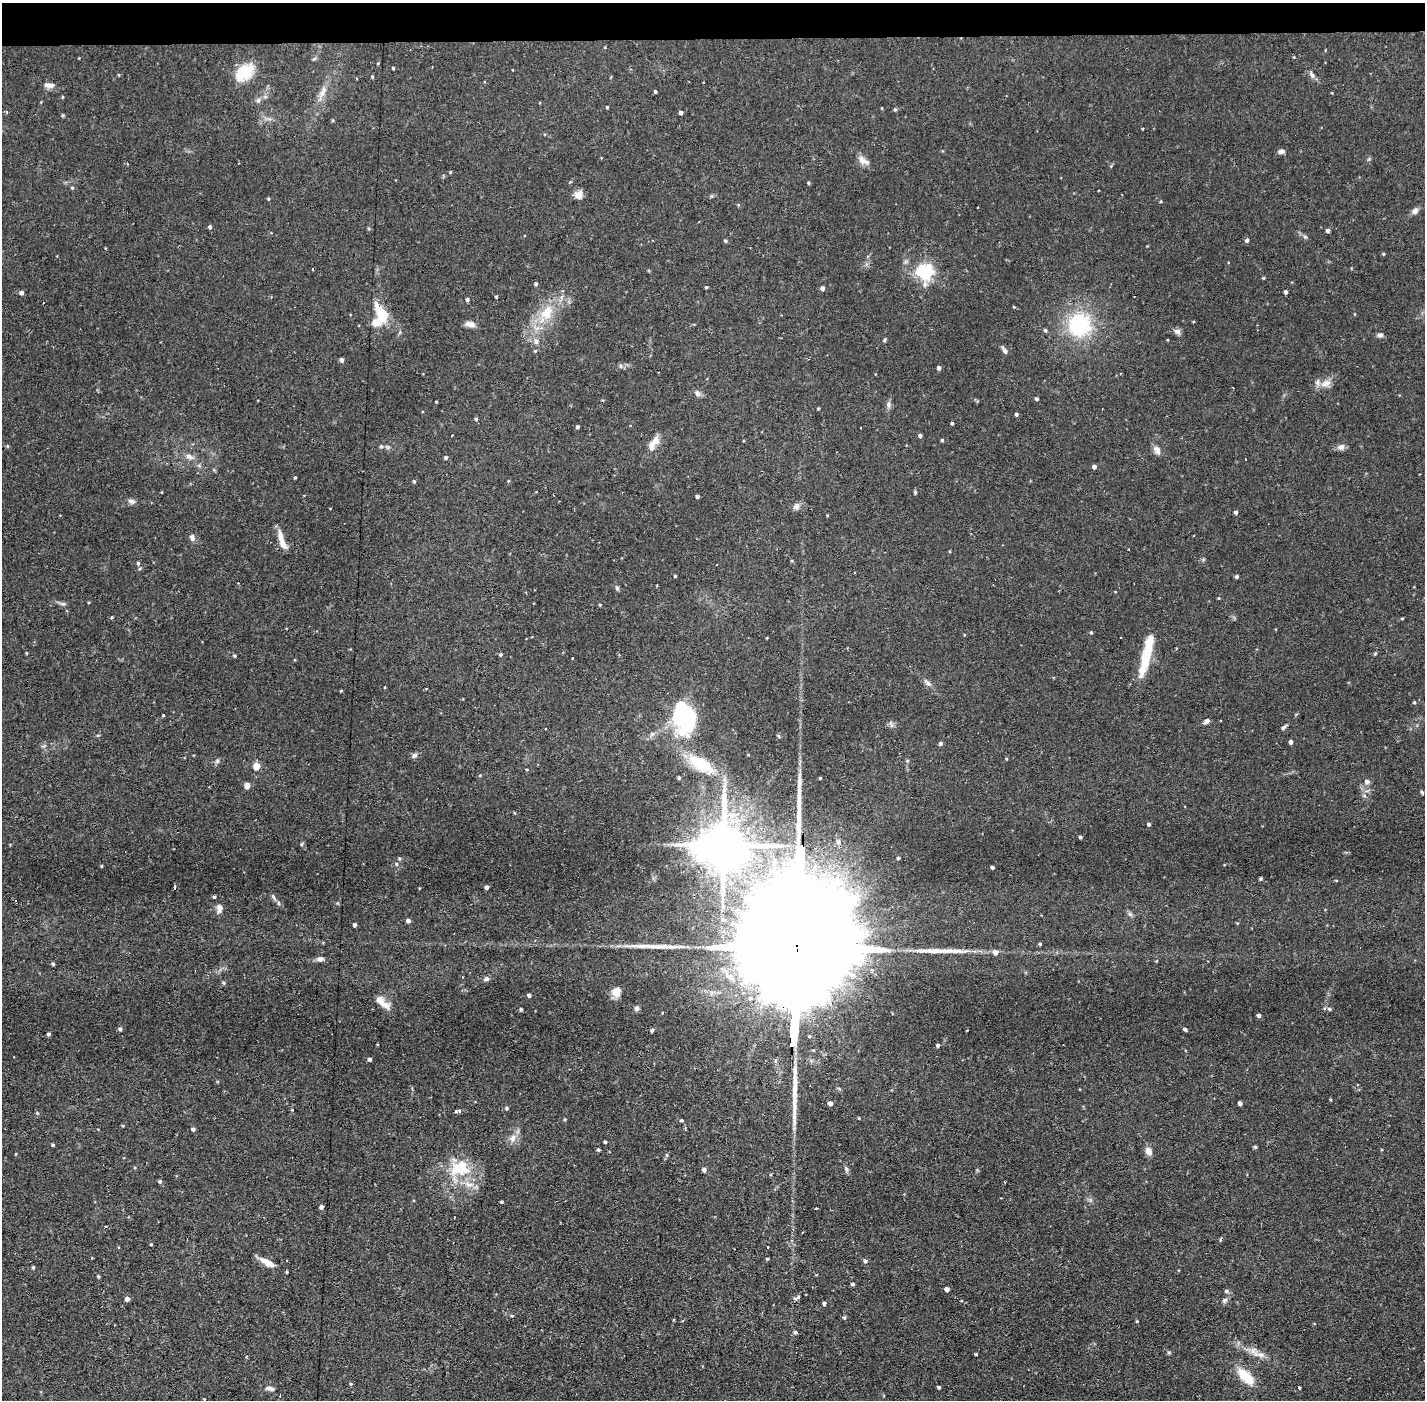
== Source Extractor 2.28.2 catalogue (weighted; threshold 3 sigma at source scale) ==
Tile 2 of 3 x 3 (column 2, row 1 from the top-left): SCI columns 1424-2846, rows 2848-4245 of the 4269 x 4299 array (HDU 1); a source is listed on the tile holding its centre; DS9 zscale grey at full resolution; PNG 1427 x 1402 px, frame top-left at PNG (2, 3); no overlay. Shown black and unused: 3% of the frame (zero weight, under 2 of 3 exposures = <1% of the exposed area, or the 3 px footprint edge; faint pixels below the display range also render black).
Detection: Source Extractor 2.28.2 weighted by HDU 2 'WHT'; one run over the whole footprint, this tile lists its part. Background 0.0754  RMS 0.0063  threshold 0.0282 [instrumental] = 3 sigma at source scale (4.5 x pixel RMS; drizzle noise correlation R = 1.50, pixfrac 1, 0.05/0.05 arcsec/px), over >= 5 px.
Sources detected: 220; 2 inside a brighter object's white glare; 9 cosmic-ray / hot-pixel residue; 2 long thin detections or spike segments (spike, bleed or trail) — not listed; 7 inside a brighter listed object's ellipse — not listed separately; the other 200 listed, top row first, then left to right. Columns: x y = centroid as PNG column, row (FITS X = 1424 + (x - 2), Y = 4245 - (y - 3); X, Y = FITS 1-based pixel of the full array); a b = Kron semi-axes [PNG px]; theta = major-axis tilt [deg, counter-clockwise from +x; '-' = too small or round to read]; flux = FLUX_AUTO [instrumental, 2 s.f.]
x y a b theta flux
393 68 3 3 - 0.65
513 70 3 2 - 0.46
245 72 21 13 41 19
1312 75 10 6 -66 2
49 85 13 6 -9 3.4
655 91 3 3 - 2.6
322 92 20 6 64 5.3
258 100 7 5 68 1.6
607 107 3 3 - 0.62
895 109 5 4 - 0.82
681 113 4 3 - 1.6
1281 151 7 5 3 2.2
863 160 18 8 -32 4.1
450 172 5 3 - 0.5
808 183 5 3 - 0.68
72 188 4 4 - 0.75
578 195 10 9 - 4.5
268 199 4 3 - 0.67
738 205 5 3 - 0.59
1415 211 8 6 33 2.9
210 227 4 4 - 1.4
1328 231 4 3 - 2
1305 237 6 4 -19 0.97
1247 240 4 4 - 1.7
725 241 5 4 - 0.74
1383 254 4 4 - 0.63
925 272 6 6 - 200
1264 278 5 3 - 0.52
536 284 4 4 - 1.1
706 287 3 3 - 0.68
822 288 4 4 - 2.2
1286 292 4 3 - 1.7
21 293 4 4 - 2.2
496 297 4 3 - 0.78
467 299 4 4 - 1.5
1014 307 4 3 - 0.54
547 313 23 15 63 17
381 314 24 11 -64 17
470 324 12 6 -11 3.5
1079 325 24 23 - 50
1045 330 5 4 - 1
1177 331 10 7 -25 2.2
1380 335 7 6 - 1.6
884 340 6 4 87 0.74
536 341 8 6 -89 2.1
1004 350 11 5 -58 1.7
535 351 5 4 - 0.7
342 360 4 4 - 2
939 368 4 4 - 1.9
1326 383 15 9 26 5.1
697 393 9 6 -58 2
1036 399 4 3 - 1.2
888 405 9 6 -82 1.9
818 408 3 2 - 0.66
1016 414 4 4 - 1.1
476 419 4 4 - 0.85
952 423 3 3 - 0.96
577 427 3 3 - 1.3
920 436 4 4 - 1.7
942 440 4 4 - 0.77
654 441 17 8 46 5.9
7 446 5 3 - 0.56
381 446 6 4 0 0.93
1341 447 9 7 12 2.7
1157 450 10 7 -64 3.6
189 457 12 7 -26 3.1
446 457 4 4 - 1.4
1245 459 2 2 - 0.44
1094 467 4 4 - 1.9
295 478 3 2 - 0.72
414 481 5 4 - 0.77
915 492 5 4 - 0.79
697 497 3 3 - 1.5
131 501 10 6 -13 2.2
796 507 10 8 15 2.6
1236 512 4 4 - 1.6
192 537 9 7 -77 2.1
281 537 20 7 -75 6.2
138 563 5 4 - 1.1
675 576 3 3 - 0.68
1237 577 4 3 - 1.2
617 588 6 5 - 1.1
1219 598 4 4 - 0.53
63 604 7 4 -1 1.2
600 605 4 3 - 0.61
112 617 4 3 - 0.61
1402 618 3 3 - 0.58
1091 632 4 4 - 0.75
767 638 4 3 - 0.42
26 653 4 3 - 0.55
1147 654 42 8 77 26
1375 654 6 3 20 0.67
501 655 4 4 - 1.1
235 656 4 4 - 0.86
927 683 12 5 -48 2.1
385 687 3 2 - 0.45
341 691 5 3 - 0.57
1414 702 4 3 - 0.79
163 715 3 3 - 0.57
685 717 28 22 -83 72
1207 721 7 5 34 2.2
891 725 10 4 -67 1.3
1283 727 7 4 46 1.3
1291 742 4 3 - 2
941 743 4 4 - 1.4
414 755 8 6 32 1.9
217 761 6 4 46 1.1
907 761 5 4 - 0.8
701 764 38 16 -33 28
257 766 5 5 - 11
679 778 4 3 - 0.92
1367 782 8 7 - 1.9
247 785 5 4 - 6.8
1422 792 5 4 - 1.1
1364 796 6 4 -1 0.98
1149 824 4 3 - 1.3
1080 837 3 3 - 1.1
302 844 5 3 - 0.7
724 845 15 11 -88 3100
898 858 3 3 - 0.87
396 864 5 4 - 0.99
101 866 4 3 - 0.63
992 867 3 3 - 1.1
1260 879 4 3 - 0.96
1336 880 4 2 - 0.45
487 887 4 4 - 1.9
174 888 4 3 - 3.3
214 896 3 3 - 4.1
279 903 6 4 -88 0.87
219 908 11 7 -90 3.2
1130 914 7 5 -43 1.3
408 921 5 4 - 1.8
354 925 4 3 - 1.3
797 943 146 21 87 66000
1040 944 4 4 - 0.74
995 952 6 5 - 3.1
320 959 8 6 6 2.6
53 964 4 4 - 1
486 979 8 5 27 1.7
616 992 10 9 - 5.9
529 995 4 4 - 1.6
750 998 7 5 15 1.8
384 1005 15 8 -21 5
637 1008 7 6 - 1.5
521 1009 4 3 - 1
1329 1009 5 4 - 1.2
1259 1015 4 3 - 2
120 1029 4 4 - 1.2
1185 1029 4 3 - 1.2
652 1030 5 4 - 0.97
48 1034 4 3 - 1.5
938 1045 4 4 - 1.2
370 1059 4 4 - 1.7
776 1061 4 4 - 1.9
830 1103 4 4 - 2.4
1240 1103 4 4 - 2.2
506 1108 5 4 - 1
455 1111 3 3 - 1.7
459 1111 4 3 - 1
681 1120 5 3 - 0.84
193 1129 4 4 - 1.5
513 1138 11 8 76 3.9
605 1142 3 3 - 1
53 1145 3 3 - 0.85
1255 1147 5 4 - 0.79
598 1150 4 4 - 1
1148 1151 10 7 -61 3.8
667 1155 6 4 -90 0.86
458 1170 36 15 -10 21
704 1170 4 4 - 2.1
160 1181 4 4 - 1
502 1202 3 3 - 0.81
321 1207 4 4 - 1.7
816 1208 3 3 - 2.1
151 1244 3 3 - 0.53
767 1247 3 2 - 0.87
865 1261 5 4 - 1.4
267 1262 20 7 -29 6.1
33 1267 4 3 - 0.87
286 1272 3 3 - 1
98 1276 4 3 - 0.73
853 1284 4 4 - 1.4
947 1289 4 4 - 2.9
1226 1291 6 5 - 1.2
797 1298 14 4 29 1.5
127 1299 4 4 - 2.7
1224 1300 8 6 45 1.7
824 1303 4 4 - 1.3
512 1316 4 3 - 0.65
844 1317 5 4 - 0.95
1137 1321 4 3 - 0.59
795 1332 5 4 - 0.97
976 1354 3 3 - 0.69
1261 1355 12 6 -13 3.7
246 1357 4 2 - 0.49
1246 1377 23 10 -43 15
351 1384 5 3 - 0.66
939 1387 3 3 - 1.2
270 1388 12 5 -11 2.4
1299 1388 3 2 - 0.61
Overlapping masked pixels (flux is a lower limit): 1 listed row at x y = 797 943